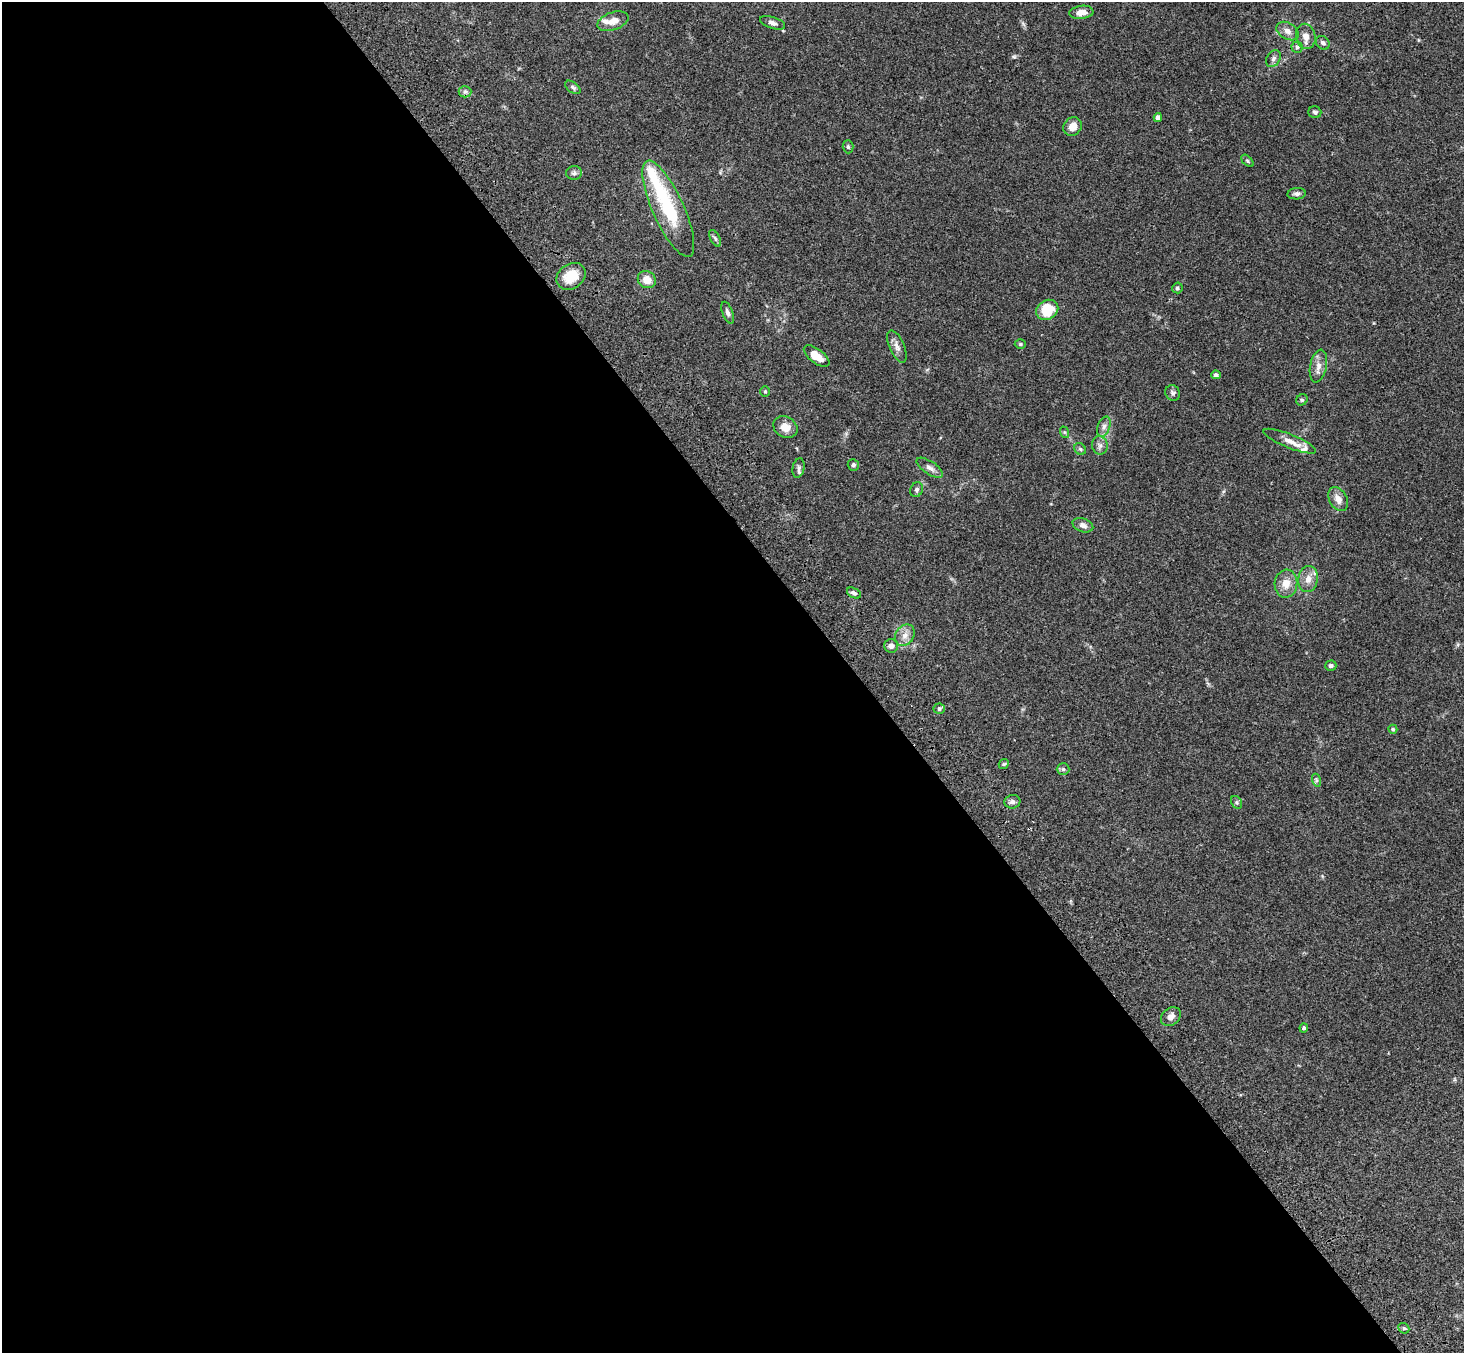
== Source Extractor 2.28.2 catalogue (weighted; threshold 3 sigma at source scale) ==
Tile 9 of 4 x 4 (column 1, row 3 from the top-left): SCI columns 107-1568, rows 1727-3077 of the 6059 x 6016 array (HDU 1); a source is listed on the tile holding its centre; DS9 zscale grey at full resolution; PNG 1466 x 1355 px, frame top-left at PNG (2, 2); each listed source drawn as its Kron ellipse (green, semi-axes under 4 px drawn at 4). Shown black and unused: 59% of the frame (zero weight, under 3 of 4 exposures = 6% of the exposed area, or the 3 px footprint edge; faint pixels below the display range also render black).
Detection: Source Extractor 2.28.2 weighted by HDU 2 'WHT'; one run over the whole footprint, this tile lists its part. Background 0.0606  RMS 0.0057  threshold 0.0254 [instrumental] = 3 sigma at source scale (4.5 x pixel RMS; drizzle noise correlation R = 1.50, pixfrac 1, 0.05/0.05 arcsec/px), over >= 5 px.
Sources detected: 63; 3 inside a brighter listed object's ellipse — not listed separately; the other 60 listed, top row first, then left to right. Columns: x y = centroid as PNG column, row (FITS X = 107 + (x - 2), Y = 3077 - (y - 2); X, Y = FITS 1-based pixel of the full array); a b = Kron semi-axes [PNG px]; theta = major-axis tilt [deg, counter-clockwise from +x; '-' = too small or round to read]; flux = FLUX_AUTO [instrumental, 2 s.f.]
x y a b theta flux
1081 12 12 6 6 4.4
613 21 16 9 19 5.2
773 23 13 5 -18 2.1
1287 31 12 8 -31 3.2
1306 36 13 9 -79 4.3
1323 43 7 6 - 1.6
1297 47 5 5 - 1
1273 59 9 6 58 1.7
573 87 9 5 -37 1.2
465 92 6 6 - 1.4
1315 112 6 5 - 1.1
1158 118 4 4 - 3.1
1073 127 10 8 49 4.7
848 147 6 5 - 0.89
1247 161 7 4 -46 0.88
574 173 8 7 - 1.5
1297 194 9 5 5 1.7
668 209 52 15 -66 35
715 238 9 4 -63 1.2
571 276 15 12 34 11
647 280 9 8 - 5.9
1177 288 5 5 - 1
1047 310 12 9 32 16
728 313 11 5 -69 1.8
1020 344 5 4 - 0.85
897 346 17 7 -67 3.3
817 356 15 7 -37 6.5
1318 366 16 8 79 3.9
1216 375 5 4 - 1.3
765 391 5 5 - 0.74
1173 393 8 7 - 1.4
1302 400 6 5 - 0.91
785 427 13 10 -31 5.8
1104 427 10 6 72 2.3
1064 432 6 4 -71 0.63
1290 441 28 7 -22 5.2
1100 445 9 8 - 2.2
1080 449 6 5 - 0.97
853 465 6 5 - 1.2
799 468 10 6 77 1.5
930 468 15 6 -34 2.6
916 490 7 6 - 1.4
1338 499 13 8 -62 4.1
1083 525 10 6 -19 2.2
1308 579 13 10 80 4.6
1286 584 14 11 85 6.1
854 593 7 5 -28 1.4
905 635 12 9 55 4
891 646 7 7 - 2.3
1331 666 6 5 - 1.5
939 709 5 5 - 0.84
1393 729 4 4 - 0.97
1004 764 5 4 - 0.66
1063 769 6 6 - 1.1
1316 780 7 4 -72 0.96
1012 802 8 6 7 1.7
1237 802 7 5 -57 0.93
1171 1017 11 8 39 2.9
1304 1028 4 4 - 0.88
1404 1328 6 5 - 0.88